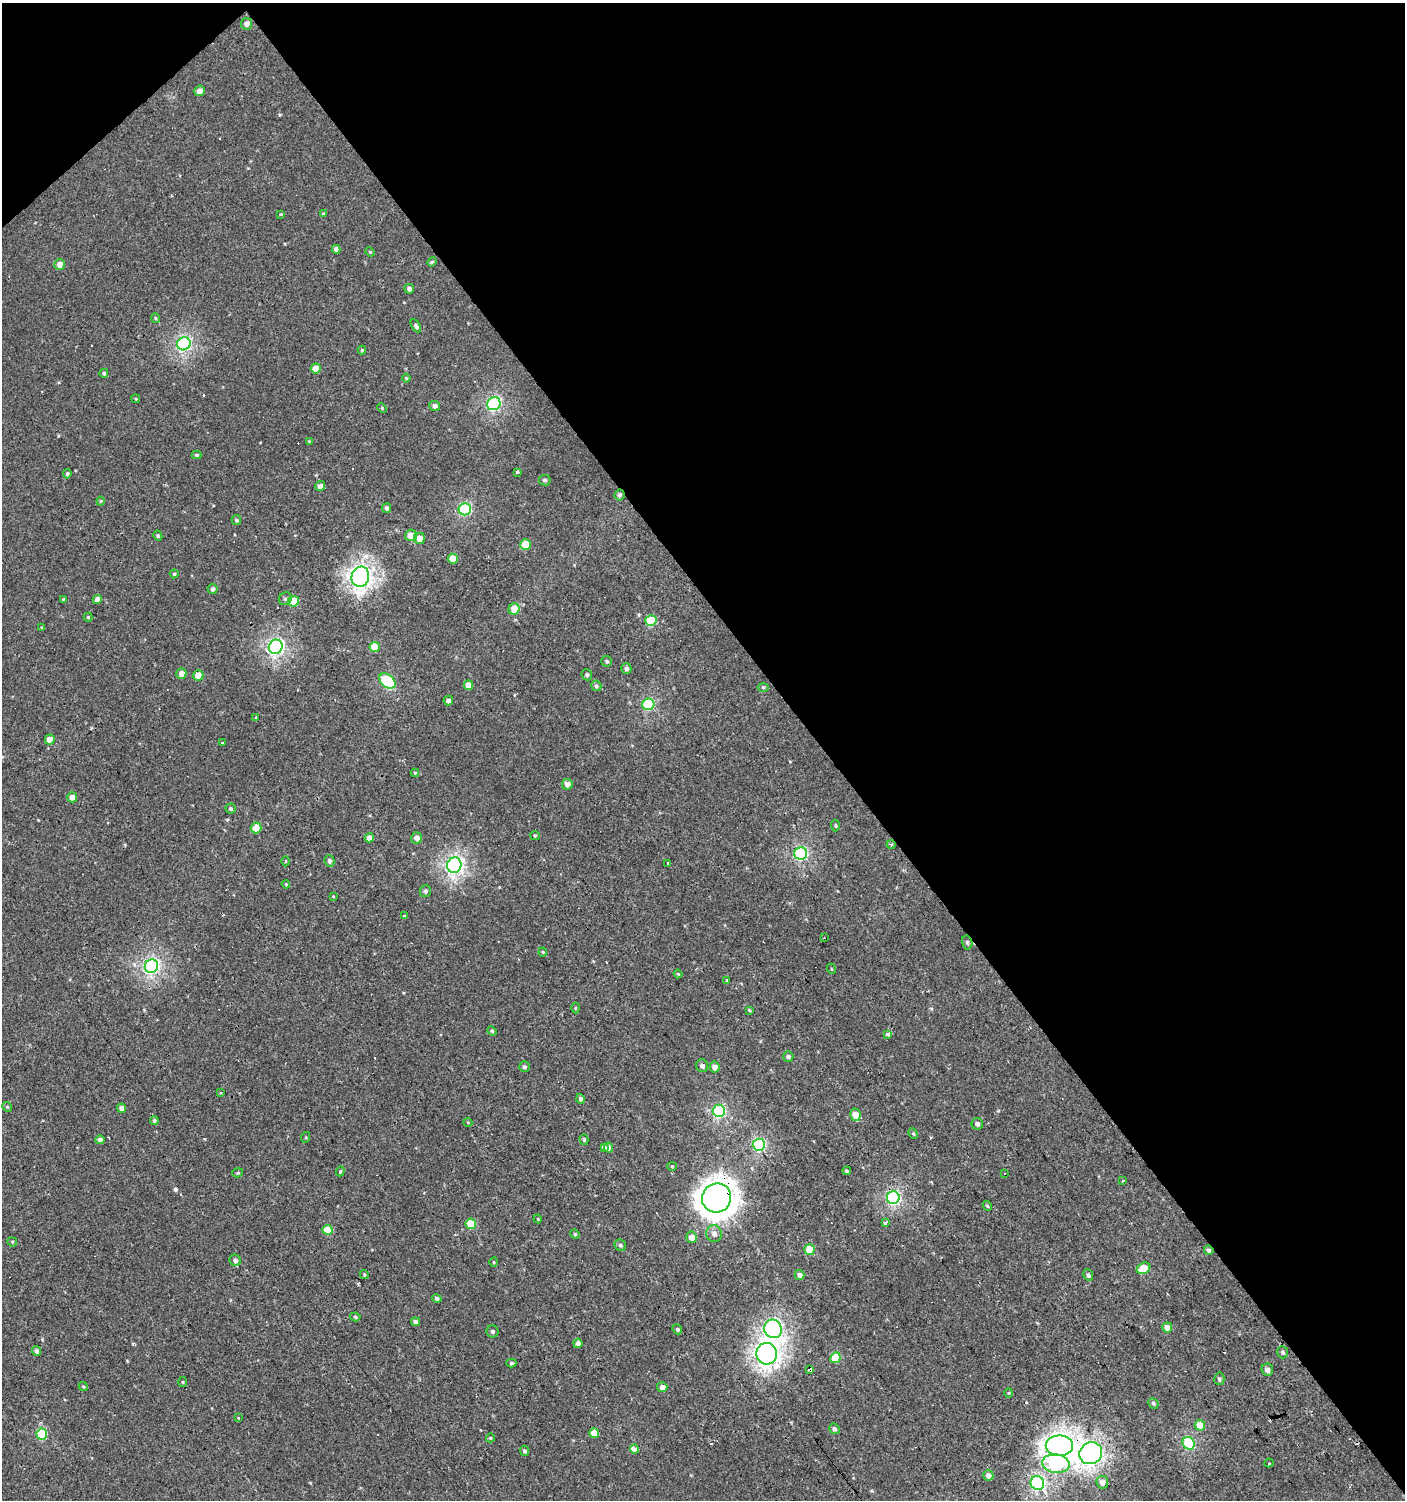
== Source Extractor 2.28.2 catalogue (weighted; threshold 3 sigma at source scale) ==
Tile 3 of 4 x 4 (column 3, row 1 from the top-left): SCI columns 3007-4409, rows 4496-5993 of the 5947 x 5993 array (HDU 1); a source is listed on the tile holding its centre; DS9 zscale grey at full resolution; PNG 1407 x 1502 px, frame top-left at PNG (2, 3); each listed source drawn as its Kron ellipse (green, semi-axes under 4 px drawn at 4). Shown black and unused: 43% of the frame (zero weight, under 2 of 3 exposures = <1% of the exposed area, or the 3 px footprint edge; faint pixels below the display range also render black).
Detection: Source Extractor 2.28.2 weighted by HDU 2 'WHT'; one run over the whole footprint, this tile lists its part. Background 7.41e-04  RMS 0.0043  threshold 0.0193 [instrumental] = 3 sigma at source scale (4.5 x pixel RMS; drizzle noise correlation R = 1.50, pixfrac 1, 0.0396/0.0396 arcsec/px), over >= 5 px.
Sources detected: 197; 1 inside a brighter object's white glare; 20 cosmic-ray / hot-pixel residue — neither listed nor drawn; the other 176 listed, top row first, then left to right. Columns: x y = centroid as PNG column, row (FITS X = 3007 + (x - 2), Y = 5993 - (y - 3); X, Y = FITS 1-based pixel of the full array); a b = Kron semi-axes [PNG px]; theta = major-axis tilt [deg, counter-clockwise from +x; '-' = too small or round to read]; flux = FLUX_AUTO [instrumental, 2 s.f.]
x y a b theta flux
247 24 6 5 - 2.1
199 91 5 5 - 2.4
281 214 4 4 - 0.4
323 214 4 3 - 0.45
336 249 4 4 - 1.6
370 252 5 4 - 0.48
432 262 5 4 - 0.52
60 265 5 5 - 3
409 289 5 5 - 1.6
156 318 5 4 - 0.55
416 326 7 4 -60 1
184 344 7 6 - 79
362 350 4 4 - 0.55
316 368 5 5 - 4.9
104 373 4 4 - 0.68
406 378 4 4 - 0.52
136 399 4 3 - 0.36
494 404 7 6 - 63
435 406 5 5 - 1.7
382 408 5 3 - 0.45
309 441 4 4 - 0.34
197 455 5 4 - 0.68
517 472 3 3 - 2.9
67 474 4 4 - 0.8
545 480 6 5 - 0.93
320 486 5 5 - 2.4
619 495 5 5 - 1.1
101 501 4 4 - 0.45
387 508 5 4 - 1.1
465 509 6 6 - 46
236 520 5 4 - 0.82
411 535 6 5 - 5.5
158 536 5 4 - 0.65
420 539 5 5 - 4.2
526 544 5 5 - 9
453 559 5 5 - 6.5
174 574 4 4 - 0.62
360 577 10 8 76 210
213 589 5 5 - 1.2
63 599 3 3 - 0.47
97 599 4 4 - 2.7
285 599 7 6 - 1.2
294 601 5 5 - 9.2
514 609 5 5 - 5.9
88 617 4 4 - 0.46
651 620 5 5 - 16
42 628 4 3 - 1.2
276 647 7 6 - 100
375 647 5 5 - 8.8
607 661 5 5 - 0.77
626 669 5 5 - 1.3
181 674 5 5 - 2.8
587 675 5 5 - 0.83
198 676 5 5 - 4.4
387 681 9 6 -40 32
469 685 5 4 - 4.6
596 686 5 5 - 0.9
763 687 5 3 - 0.64
448 700 5 5 - 1.5
648 704 6 5 - 39
256 718 4 3 - 0.48
50 740 5 4 - 4.8
222 743 3 3 - 3.8
415 773 4 4 - 0.53
567 784 5 5 - 2.6
72 797 5 5 - 3.4
231 809 5 5 - 1
835 826 6 4 -88 0.58
256 828 5 5 - 5.7
535 836 5 4 - 0.49
369 838 5 4 - 3.1
417 838 5 5 - 2.4
891 845 4 3 - 0.61
801 853 6 6 - 56
286 861 5 3 - 0.42
329 861 6 5 - 1.2
668 863 3 3 - 1.4
454 865 8 7 - 130
286 884 4 3 - 0.4
425 891 6 5 - 1.1
333 896 3 2 - 0.32
404 916 4 3 - 0.37
824 938 3 3 - 1.6
967 942 7 5 -76 0.81
543 952 4 3 - 0.48
151 966 7 6 - 99
832 969 5 3 - 0.34
678 974 4 4 - 0.52
727 980 3 3 - 5
575 1008 5 3 - 0.45
749 1010 4 3 - 0.51
492 1031 5 4 - 0.52
888 1034 4 3 - 3.5
788 1056 5 5 - 1.4
702 1066 6 6 - 1.8
524 1067 5 5 - 1.1
715 1067 5 5 - 2.9
221 1092 3 2 - 0.71
581 1099 5 4 - 1.3
7 1107 5 4 - 0.57
122 1108 4 4 - 2.6
719 1111 6 6 - 53
855 1115 6 5 - 5.6
154 1120 4 4 - 0.86
468 1123 4 3 - 0.35
977 1124 6 5 - 1.3
913 1134 5 4 - 0.55
306 1137 5 3 - 0.41
100 1140 4 4 - 2
584 1140 5 4 - 0.69
759 1145 6 6 - 52
604 1147 3 3 - 2.5
609 1148 5 4 - 3.4
672 1166 4 4 - 0.47
340 1171 5 4 - 0.5
847 1171 4 4 - 0.75
238 1173 5 4 - 0.53
1004 1174 3 3 - 1.2
1123 1181 3 2 - 0.44
717 1198 15 14 - 590
893 1198 6 6 - 67
987 1206 5 4 - 0.64
538 1219 4 3 - 0.38
885 1223 3 3 - 2.1
471 1224 5 5 - 12
327 1230 5 5 - 9.2
575 1234 5 4 - 0.59
714 1234 8 7 - 2.1
692 1237 5 5 - 3.5
12 1242 5 4 - 0.53
620 1245 6 5 - 0.93
809 1250 5 5 - 9.5
1209 1250 5 4 - 1.1
235 1260 6 5 - 1.6
494 1262 5 3 - 0.36
1144 1268 7 5 30 10
364 1274 5 3 - 0.45
800 1275 5 4 - 2.2
1088 1275 6 5 - 0.9
437 1299 5 4 - 1
355 1317 5 4 - 0.67
415 1322 4 4 - 1.5
1167 1328 5 5 - 3.9
677 1329 5 4 - 0.88
773 1329 9 8 - 120
492 1331 6 6 - 0.94
578 1343 4 4 - 1.7
36 1351 5 4 - 1.8
1283 1352 6 5 - 0.94
767 1354 11 10 - 230
835 1358 5 5 - 14
511 1363 5 4 - 0.82
810 1370 4 3 - 5.8
1267 1370 6 5 - 2.2
1219 1379 6 5 - 0.86
183 1382 5 4 - 0.55
83 1387 5 4 - 0.55
662 1387 5 5 - 2.7
1009 1393 4 4 - 0.44
1153 1403 5 5 - 0.77
238 1418 4 4 - 0.47
1200 1425 5 5 - 7
834 1429 5 5 - 1.2
594 1433 5 5 - 6.6
42 1434 5 5 - 28
490 1438 4 4 - 0.51
1189 1443 7 5 -50 32
1059 1446 13 10 -1 290
634 1449 4 4 - 7.2
525 1451 5 4 - 0.91
1091 1453 12 10 36 210
1269 1463 4 2 - 0.42
1056 1464 14 9 -8 38
988 1475 5 5 - 2.3
1102 1482 6 6 - 2.7
1037 1483 7 6 - 73
Overlapping masked pixels (flux is a lower limit): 6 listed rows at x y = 619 495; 717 1198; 1209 1250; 810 1370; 1059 1446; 1091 1453